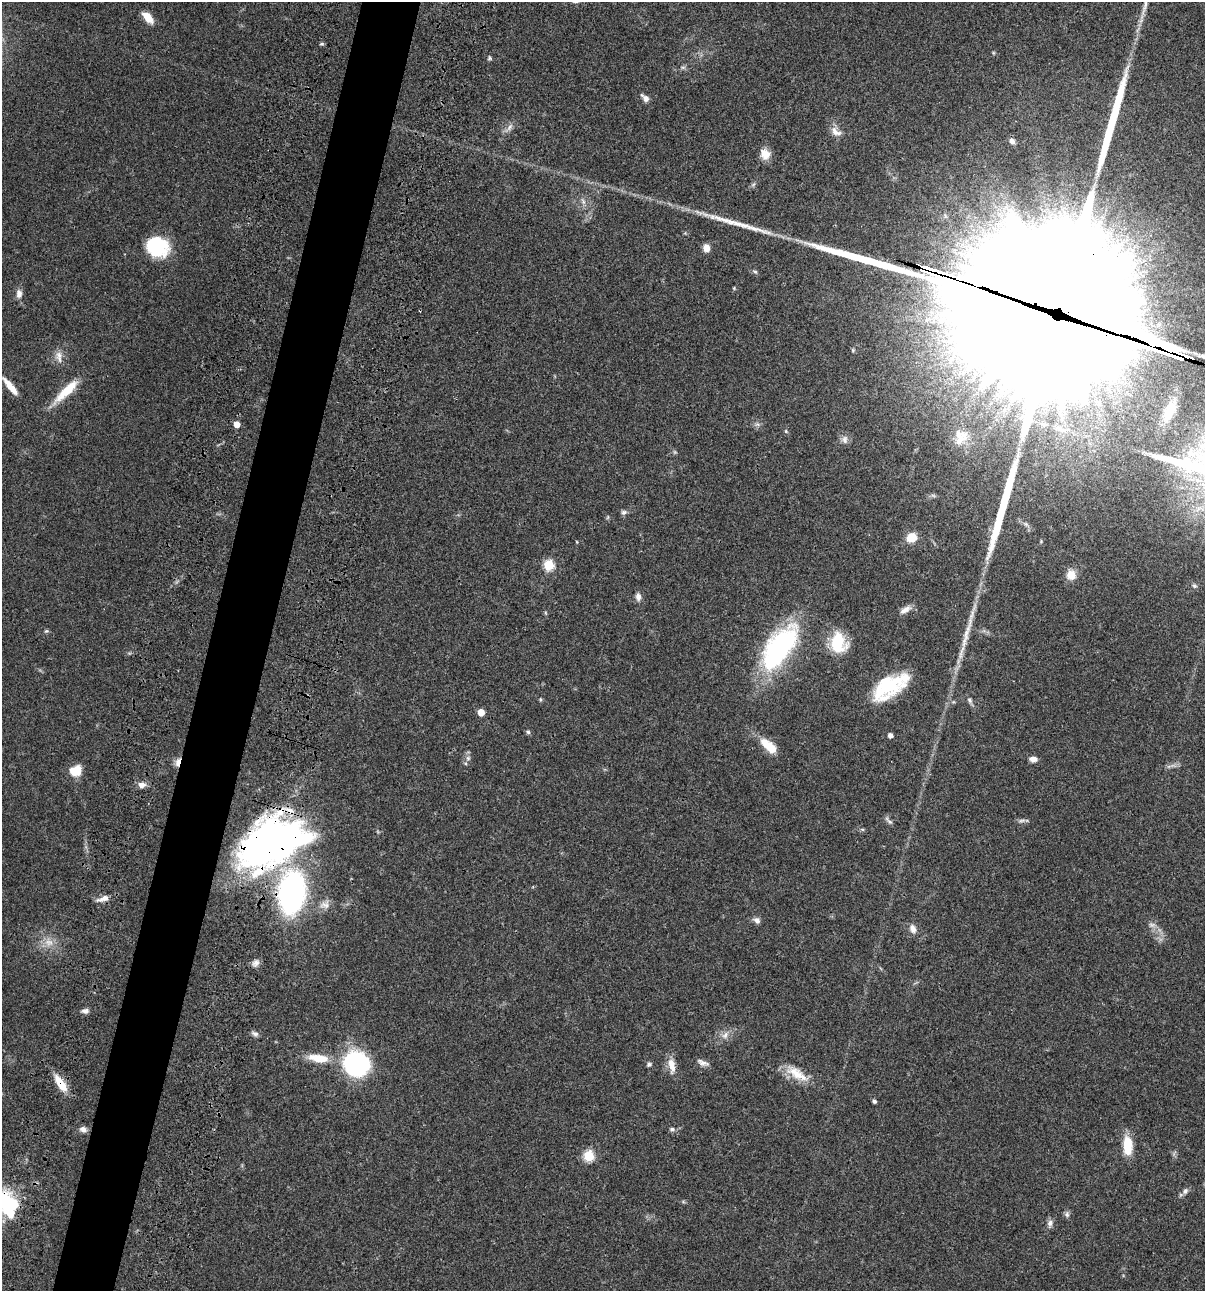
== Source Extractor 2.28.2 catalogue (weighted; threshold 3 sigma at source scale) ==
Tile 7 of 4 x 4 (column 3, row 2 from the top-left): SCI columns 2641-3843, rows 2697-3985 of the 5405 x 5390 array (HDU 1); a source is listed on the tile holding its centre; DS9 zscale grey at full resolution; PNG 1207 x 1293 px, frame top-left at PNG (2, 2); no overlay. Shown black and unused: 5% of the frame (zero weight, under 3 of 4 exposures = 9% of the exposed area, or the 3 px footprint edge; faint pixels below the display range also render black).
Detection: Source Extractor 2.28.2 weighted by HDU 2 'WHT'; one run over the whole footprint, this tile lists its part. Background 0.0462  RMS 0.0055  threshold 0.0249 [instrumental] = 3 sigma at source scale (4.5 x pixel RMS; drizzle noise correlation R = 1.50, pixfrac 1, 0.05/0.05 arcsec/px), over >= 5 px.
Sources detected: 98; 3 too faint to see at this stretch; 5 inside a brighter object's white glare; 1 cosmic-ray / hot-pixel residue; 6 long thin detections or spike segments (spike, bleed or trail) — not listed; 4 inside a brighter listed object's ellipse — not listed separately; the other 79 listed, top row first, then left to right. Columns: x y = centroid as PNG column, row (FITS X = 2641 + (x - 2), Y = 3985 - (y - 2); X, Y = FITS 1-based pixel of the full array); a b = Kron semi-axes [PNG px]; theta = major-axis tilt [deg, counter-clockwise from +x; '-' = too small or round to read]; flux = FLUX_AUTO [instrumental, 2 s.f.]
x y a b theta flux
148 18 13 7 -48 8.2
322 44 7 3 0 0.73
489 58 6 5 - 0.85
645 98 12 7 -41 2.6
509 128 17 6 49 3
836 132 17 9 -39 4.3
1012 141 7 6 - 2.2
765 154 14 11 -68 5.8
583 201 11 5 -65 2
157 247 23 20 -24 31
706 248 8 7 - 4.6
755 272 8 5 -38 1
734 288 4 4 - 0.51
19 294 11 7 90 3.3
1066 307 92 87 -89 37000
59 356 17 10 -80 4.5
10 386 22 6 -51 7.7
66 391 38 10 44 15
1170 411 19 10 66 8.7
237 424 5 4 - 6.8
757 424 7 4 0 1.2
786 431 5 4 - 0.73
959 435 29 16 -22 11
845 440 12 9 -88 2.5
624 512 8 6 9 1.4
608 517 6 3 71 0.62
911 537 9 8 - 9.9
549 565 6 5 - 36
1071 575 10 9 - 7.2
1194 586 7 5 -42 0.97
638 597 10 7 -85 2.5
905 609 17 7 30 3.6
546 613 6 4 -70 0.62
46 631 7 5 20 0.8
838 643 19 15 -85 26
778 649 44 21 54 100
890 685 44 18 24 31
540 699 6 4 -79 0.64
970 700 8 6 -70 1.5
481 712 5 5 - 7.5
528 732 6 5 - 1
890 735 4 4 - 2.5
770 748 17 10 -41 9.5
468 758 6 6 - 1.4
1033 759 8 6 -6 3.2
178 762 12 6 74 3.3
1169 766 7 4 19 1.2
75 770 14 11 23 9.3
142 785 10 7 2 3.3
1022 821 12 5 10 1.5
890 822 10 6 -36 1.6
862 829 6 4 -19 0.74
268 845 56 41 42 270
292 892 30 18 82 180
103 899 18 7 18 3.7
325 904 16 12 8 4.7
757 920 9 7 -35 2.3
913 929 13 9 -69 3.6
49 942 14 13 - 6.3
255 963 11 8 41 2.5
85 1011 9 6 2 2
255 1034 9 6 -30 1.7
725 1035 12 8 51 3.5
318 1058 24 9 -8 12
703 1063 16 6 -21 2.6
357 1064 16 15 - 120
649 1064 6 6 - 1.2
672 1065 20 8 -80 6.1
796 1073 30 13 -34 11
60 1083 22 8 -56 9.8
874 1101 4 4 - 1.3
83 1129 9 7 -18 2.3
672 1129 7 5 -3 1.3
1128 1146 21 10 -88 14
589 1156 6 5 - 37
1185 1191 9 7 55 2.1
11 1205 21 18 73 33
1067 1214 9 7 -85 1.5
1050 1223 11 7 81 2.3
Overlapping masked pixels (flux is a lower limit): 6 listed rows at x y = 1066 307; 178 762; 268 845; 292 892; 60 1083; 11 1205
Isophote crosses this tile's border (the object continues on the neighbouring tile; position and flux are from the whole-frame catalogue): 1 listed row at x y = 11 1205